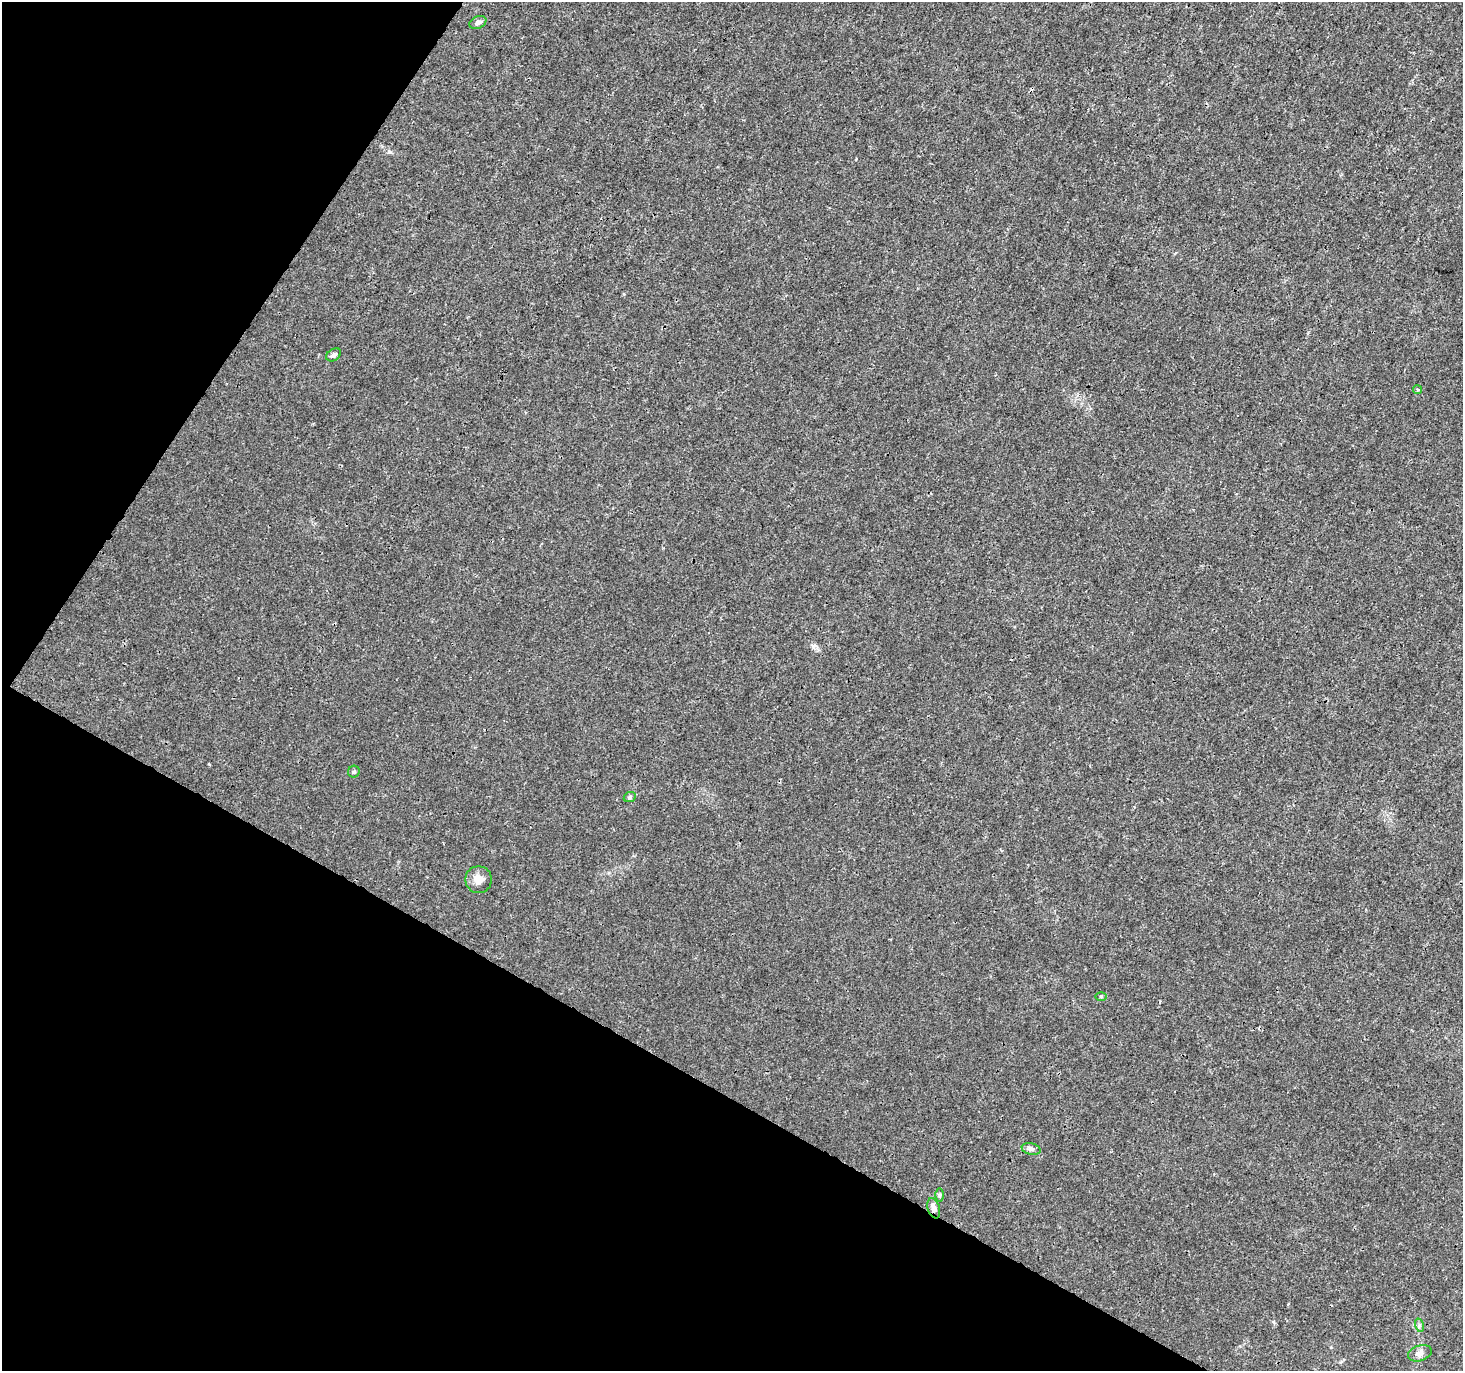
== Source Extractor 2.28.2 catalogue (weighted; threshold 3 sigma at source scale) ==
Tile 9 of 4 x 4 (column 1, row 3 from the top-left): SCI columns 1-1461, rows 1563-2931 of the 5854 x 5930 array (HDU 1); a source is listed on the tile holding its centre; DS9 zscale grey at full resolution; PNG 1465 x 1373 px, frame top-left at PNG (2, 2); each listed source drawn as its Kron ellipse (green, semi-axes under 4 px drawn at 4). Shown black and unused: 29% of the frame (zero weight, under 3 of 4 exposures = <1% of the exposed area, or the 3 px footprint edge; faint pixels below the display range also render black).
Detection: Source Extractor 2.28.2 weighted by HDU 2 'WHT'; one run over the whole footprint, this tile lists its part. Background 0.00142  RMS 0.0013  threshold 0.00607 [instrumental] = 3 sigma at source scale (4.5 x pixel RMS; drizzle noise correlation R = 1.50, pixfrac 1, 0.0396/0.0396 arcsec/px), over >= 5 px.
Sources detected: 12; all 12 listed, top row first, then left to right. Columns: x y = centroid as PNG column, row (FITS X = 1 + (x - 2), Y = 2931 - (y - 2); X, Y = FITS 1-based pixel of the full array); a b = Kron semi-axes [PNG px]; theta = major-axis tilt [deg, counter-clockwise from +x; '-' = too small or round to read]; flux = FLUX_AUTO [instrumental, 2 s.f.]
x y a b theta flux
478 22 9 6 24 0.49
334 355 8 5 33 0.41
1417 390 4 3 - 0.19
354 772 6 6 - 0.28
630 797 6 5 - 0.24
479 880 13 13 - 1.3
1101 996 6 4 -1 0.15
1031 1149 9 5 -14 0.43
940 1195 7 4 89 0.23
934 1208 10 6 -73 0.85
1419 1325 7 4 -72 0.26
1420 1353 12 7 17 0.61
Overlapping masked pixels (flux is a lower limit): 1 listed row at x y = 934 1208
Unlisted compact peaks at least as high as the median listed source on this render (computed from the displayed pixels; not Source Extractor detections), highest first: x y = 389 152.